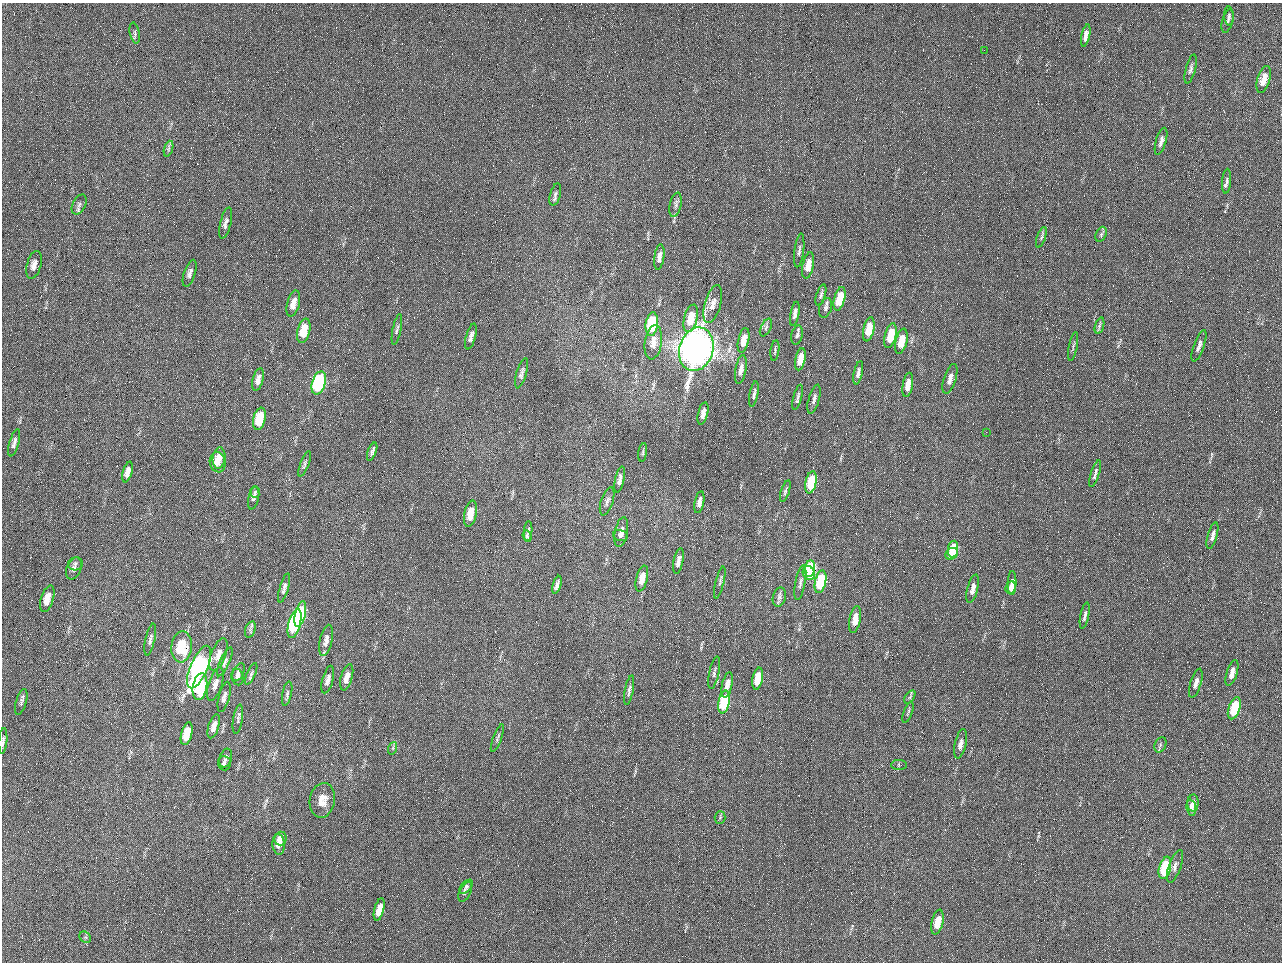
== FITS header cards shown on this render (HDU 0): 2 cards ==
NAXIS1  =                 1280 / length of data axis 1
NAXIS2  =                  960 / length of data axis 2

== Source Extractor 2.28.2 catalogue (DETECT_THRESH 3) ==
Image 1280 x 960 px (HDU 0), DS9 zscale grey, 1 PNG px = 1 image px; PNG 1284 x 964 px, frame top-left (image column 1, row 960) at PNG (2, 3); each listed source drawn as its Kron ellipse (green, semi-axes under 4 px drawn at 4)
Background 2560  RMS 180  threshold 553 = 3 sigma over >= 5 px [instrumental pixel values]
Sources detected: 152; all 152 listed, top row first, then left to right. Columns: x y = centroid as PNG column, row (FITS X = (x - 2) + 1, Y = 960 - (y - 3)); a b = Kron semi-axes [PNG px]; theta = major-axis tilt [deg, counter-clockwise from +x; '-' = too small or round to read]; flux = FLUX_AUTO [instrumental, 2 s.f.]
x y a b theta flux
1229 16 9 5 -87 3.1e+04
1227 21 12 5 75 3.6e+04
135 33 10 5 -78 3.0e+04
1086 35 11 4 77 6.5e+04
984 50 2 2 - 6.3e+04
1191 69 15 5 75 4.2e+04
1264 80 14 6 74 1.6e+05
1161 141 14 5 74 5.6e+04
168 149 8 3 71 2.5e+04
1227 181 12 4 86 4.1e+04
555 195 11 5 74 3.7e+04
79 205 11 6 62 4.4e+04
675 205 12 6 77 4.0e+04
226 223 16 5 75 5.5e+04
1101 234 8 5 65 2.6e+04
1041 237 11 4 71 2.6e+04
799 250 17 4 83 4.2e+04
659 257 13 5 82 6.1e+04
34 265 14 7 75 8.8e+04
808 265 13 5 79 1.6e+05
190 273 14 5 71 6.1e+04
821 295 11 4 73 3.1e+04
840 299 12 5 75 3.5e+05
293 304 13 6 75 1.1e+05
713 304 20 8 75 1.3e+05
825 308 10 6 71 3.8e+04
795 314 12 4 80 5.8e+04
691 318 14 6 76 3.0e+05
652 324 12 6 82 9.4e+05
1099 326 8 3 71 2.4e+04
766 327 9 5 63 2.9e+04
869 329 12 5 78 2.9e+05
397 330 15 4 78 3.6e+04
304 331 12 6 76 3.4e+05
797 335 10 5 77 3.6e+04
890 336 12 5 76 3.5e+05
471 337 13 5 75 6.0e+04
743 340 12 5 77 1.5e+05
901 341 13 5 76 2.5e+05
653 342 17 8 81 1.5e+05
1073 346 15 3 79 2.5e+04
1199 346 17 5 70 5.9e+04
696 349 22 17 73 1.2e+07
775 350 10 2 82 2.0e+04
800 359 11 5 79 2.0e+05
741 369 14 5 80 8.2e+04
522 373 16 5 74 4.9e+04
858 373 12 4 78 4.4e+04
258 379 11 5 74 6.9e+04
950 379 15 6 73 8.6e+04
319 383 12 6 73 1.9e+06
908 385 12 5 80 1.6e+05
754 394 13 4 79 3.6e+04
798 397 13 4 75 3.4e+04
814 399 15 5 74 5.1e+04
703 413 11 5 77 7.7e+04
259 419 11 6 77 4.5e+05
986 432 2 2 - 8.0e+03
14 443 14 5 74 5.2e+04
372 452 9 3 70 3.6e+04
643 452 9 3 82 1.9e+04
219 458 11 6 83 1.4e+05
218 462 10 8 -79 1.3e+05
305 464 13 4 69 3.2e+04
127 472 10 4 75 7.3e+04
1095 474 14 3 72 4.0e+04
620 479 13 4 77 6.1e+04
811 482 11 5 78 5.3e+05
785 491 11 4 71 3.2e+04
255 492 6 4 86 2.1e+04
254 498 11 5 77 3.9e+04
607 501 15 6 72 5.4e+04
699 502 11 4 79 7.4e+04
470 514 13 6 78 2.1e+05
528 531 10 4 85 3.2e+04
621 532 15 6 79 9.2e+04
621 535 7 5 -15 3.8e+04
527 536 6 4 -70 2.2e+04
1212 536 13 5 74 5.4e+04
953 549 8 5 81 4.0e+05
952 554 7 5 34 2.9e+05
678 561 13 5 78 7.8e+04
75 564 7 6 - 3.3e+04
74 568 11 7 68 5.4e+04
810 569 8 5 83 1.0e+06
809 573 7 5 -65 6.7e+05
642 578 13 5 76 1.8e+05
720 582 16 3 76 2.7e+04
821 582 12 5 78 7.4e+05
800 583 18 5 79 4.9e+04
1012 583 12 4 89 1.1e+05
557 585 9 4 74 5.4e+04
284 588 15 4 74 4.5e+04
1011 588 6 5 - 5.5e+04
973 589 14 5 76 8.3e+04
779 597 9 6 75 3.6e+04
47 599 14 6 73 1.5e+05
300 614 13 5 77 1.3e+06
1085 616 13 4 78 4.2e+04
855 619 13 5 79 1.6e+05
295 624 15 6 76 1.6e+06
250 629 8 5 70 2.8e+04
150 639 16 5 78 4.3e+04
326 640 16 6 77 8.0e+04
182 647 15 10 83 4.8e+05
218 655 17 7 69 9.8e+04
225 662 16 5 65 4.2e+04
199 667 23 8 67 3.3e+06
238 672 9 5 65 4.9e+04
714 673 16 5 78 4.2e+04
1232 673 13 5 73 9.9e+04
251 674 11 4 66 3.2e+04
238 677 8 6 -76 4.1e+04
347 677 13 5 74 1.0e+05
758 679 11 5 79 3.1e+05
328 680 14 5 75 7.0e+04
1196 683 15 5 73 7.0e+04
215 684 17 6 72 8.7e+04
727 685 13 5 77 9.8e+04
200 687 13 7 80 7.1e+05
629 690 15 4 79 4.3e+04
287 694 12 4 78 3.4e+04
224 697 16 5 76 5.5e+04
910 697 7 4 54 2.0e+04
21 702 13 5 74 4.1e+04
724 702 11 5 80 1.0e+06
1234 708 11 5 72 6.6e+05
908 712 11 3 70 2.2e+04
238 719 15 5 81 3.7e+04
214 726 12 5 73 9.0e+04
187 734 12 5 76 2.6e+05
497 738 15 3 70 2.6e+04
3 741 13 4 85 3.9e+04
960 744 15 6 77 7.6e+04
1160 745 8 5 63 2.8e+04
393 748 6 4 71 1.9e+04
226 758 9 6 72 4.5e+04
224 763 7 6 - 3.3e+04
899 765 8 5 -1 2.2e+04
322 800 17 12 80 1.7e+05
1193 803 8 5 88 5.9e+04
1191 808 8 5 -81 6.0e+04
720 817 6 5 - 2.0e+04
281 838 7 6 - 8.3e+04
279 844 10 6 -85 1.1e+05
1175 866 17 6 70 5.8e+04
1165 868 11 6 75 9.7e+05
466 887 8 5 48 2.8e+04
465 892 10 5 63 3.3e+04
379 910 11 4 75 1.6e+05
937 922 12 5 76 2.4e+05
85 937 6 5 - 2.4e+04
At the frame edge (FLAGS 8, measured only in part): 1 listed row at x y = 3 741